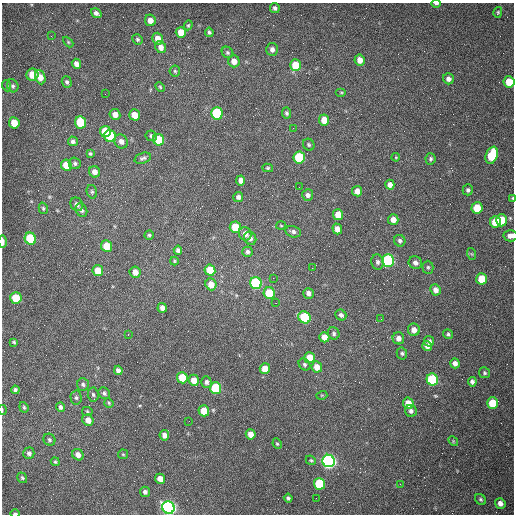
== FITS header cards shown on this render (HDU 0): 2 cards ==
NAXIS1  =                  512 /fastest changing axis
NAXIS2  =                  512 /next to fastest changing axis

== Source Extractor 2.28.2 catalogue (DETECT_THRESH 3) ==
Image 512 x 512 px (HDU 0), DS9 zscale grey, 1 PNG px = 1 image px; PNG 516 x 516 px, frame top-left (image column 1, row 512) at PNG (2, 3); each listed source drawn as its Kron ellipse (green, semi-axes under 4 px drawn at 4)
Background 1500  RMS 22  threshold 67.5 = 3 sigma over >= 5 px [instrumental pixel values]
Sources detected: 171; all 171 listed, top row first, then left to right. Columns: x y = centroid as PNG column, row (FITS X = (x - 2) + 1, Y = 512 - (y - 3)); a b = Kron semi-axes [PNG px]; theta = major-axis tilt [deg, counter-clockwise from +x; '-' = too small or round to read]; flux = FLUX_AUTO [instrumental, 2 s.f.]
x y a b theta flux
436 4 5 2 - 2800
275 8 5 5 - 3800
498 12 5 4 - 2000
96 13 6 4 -34 5400
150 20 6 5 - 11000
188 25 5 4 - 1800
181 32 5 5 - 22000
209 32 5 4 - 2700
51 36 3 2 - 1400
137 39 5 5 - 2500
157 39 6 5 - 14000
68 42 6 4 -45 1800
161 47 6 5 - 9700
272 49 6 6 - 5600
227 53 6 5 - 3000
360 60 5 5 - 12000
234 61 6 5 - 12000
76 64 5 4 - 8500
295 65 6 5 - 40000
175 71 5 5 - 2600
32 75 6 6 - 34000
40 77 7 5 -69 15000
448 79 5 5 - 6500
67 82 6 5 - 3300
509 82 5 5 - 33000
7 86 5 3 - 1500
13 86 6 5 - 3100
160 87 5 4 - 1900
341 92 5 3 - 1600
105 94 2 2 - 720
217 113 6 5 - 150000
286 113 5 4 - 2900
115 114 5 5 - 11000
134 115 5 5 - 22000
324 120 5 5 - 20000
80 122 6 5 - 66000
14 123 6 5 - 31000
293 128 2 2 - 740
105 131 5 5 - 43000
110 136 6 5 - 110000
151 136 6 5 - 3300
159 140 6 5 - 50000
73 141 5 4 - 4200
121 141 7 6 - 7300
309 145 6 5 - 2600
90 154 4 4 - 2400
492 155 9 6 68 69000
396 157 4 3 - 1200
143 158 9 5 17 3600
299 158 6 5 - 110000
431 159 5 5 - 2800
75 163 6 5 - 3400
66 165 6 5 - 33000
268 168 5 4 - 2100
95 172 6 5 - 9100
241 180 5 4 - 8300
390 185 5 4 - 8500
299 187 2 2 - 930
468 190 5 5 - 3200
357 191 5 5 - 11000
92 192 7 5 -75 2800
308 195 6 5 - 5300
238 197 5 5 - 5000
512 198 3 3 - 1600
77 204 7 6 - 6300
43 208 6 4 -75 2200
477 208 6 5 - 38000
81 210 7 5 -62 4200
338 215 5 5 - 24000
393 220 5 5 - 11000
501 220 6 5 - 50000
495 222 6 5 - 41000
281 226 5 3 - 1400
235 227 5 5 - 42000
337 229 5 5 - 11000
293 232 8 5 -14 4700
245 234 7 6 - 11000
149 235 4 4 - 2600
511 236 7 5 4 8100
250 238 7 5 -53 6100
30 239 6 5 - 99000
400 241 6 5 - 3900
3 242 6 2 -90 7600
107 246 6 5 - 36000
178 250 4 4 - 4500
247 252 5 5 - 4200
472 254 6 4 -70 1700
174 261 4 4 - 1700
388 261 6 6 - 280000
377 262 7 6 - 4500
415 263 7 6 - 6600
428 267 6 5 - 3000
312 268 2 2 - 770
210 270 6 5 - 41000
98 271 5 5 - 32000
135 272 5 5 - 11000
273 278 2 2 - 710
482 279 6 5 - 43000
256 283 6 5 - 200000
211 284 6 5 - 17000
436 290 6 5 - 8800
269 293 6 5 - 50000
308 293 5 5 - 6600
16 298 6 5 - 54000
276 303 3 2 - 1300
162 308 5 4 - 7400
341 315 6 5 - 4500
304 317 6 5 - 110000
381 319 2 2 - 890
414 330 6 6 - 11000
334 333 6 5 - 3500
128 334 3 2 - 1500
448 334 5 4 - 2900
324 337 5 5 - 15000
398 338 6 6 - 8500
429 341 5 5 - 4700
14 342 4 3 - 2000
427 346 5 5 - 7700
402 353 6 5 - 2900
310 358 5 5 - 26000
455 363 5 4 - 7200
304 364 6 5 - 3400
317 367 6 5 - 16000
265 369 5 5 - 21000
118 370 5 4 - 6200
485 373 5 5 - 2600
182 378 6 5 - 48000
194 380 6 5 - 16000
432 380 6 5 - 170000
206 382 5 5 - 4200
472 382 5 4 - 4300
83 384 6 6 - 3300
216 388 6 5 - 99000
15 390 4 4 - 3500
104 393 6 5 - 3500
93 395 7 5 -84 3300
322 395 5 3 - 1400
76 398 7 5 -87 3200
109 403 5 4 - 1900
408 403 6 5 - 21000
493 403 5 5 - 49000
24 407 5 4 - 2200
61 407 5 4 - 4000
2 410 5 2 - 1300
204 411 5 5 - 28000
411 411 6 5 - 4900
87 412 5 4 - 2000
88 420 6 5 - 13000
189 421 2 2 - 630
251 434 5 5 - 13000
164 435 5 5 - 8300
49 440 6 5 - 3000
453 441 5 4 - 1600
277 444 5 4 - 2100
29 453 6 5 - 4600
123 454 5 5 - 1900
78 455 6 5 - 8800
311 460 5 4 - 2100
329 461 6 6 - 720000
55 462 5 4 - 2100
22 478 5 4 - 2400
160 479 5 4 - 13000
319 484 6 5 - 91000
400 484 3 2 - 960
145 492 5 5 - 4600
288 498 4 3 - 2900
316 498 2 2 - 3500
480 499 6 5 - 2700
500 503 5 5 - 8700
168 508 6 6 - 590000
15 513 5 2 - 2700
At the frame edge (FLAGS 8, measured only in part): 8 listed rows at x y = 436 4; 509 82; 512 198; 511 236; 3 242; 2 410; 168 508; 15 513